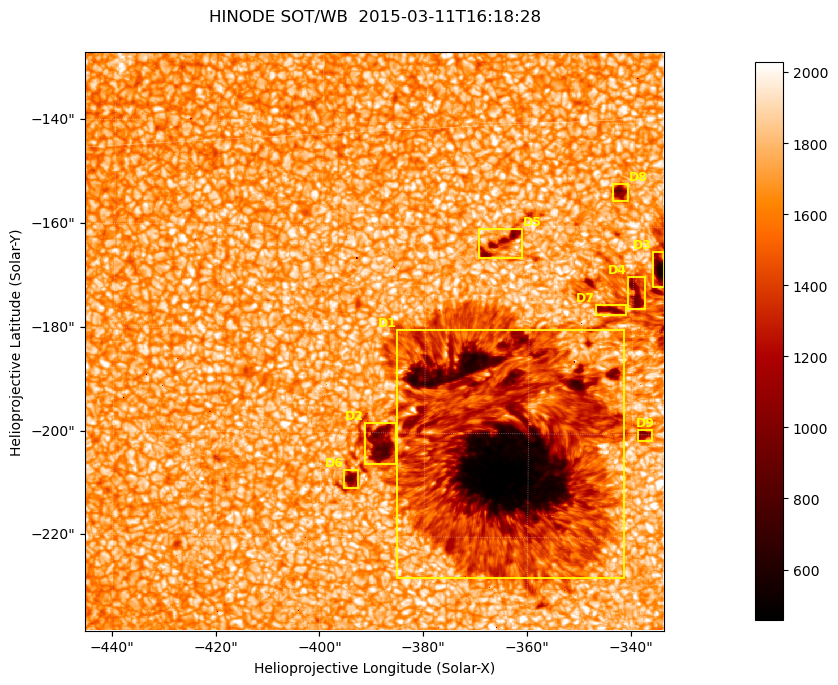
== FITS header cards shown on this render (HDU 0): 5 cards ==
TELESCOP= 'HINODE'
INSTRUME= 'SOT/WB'
DATE_OBS= '2015-03-11T16:18:28.940'
CTYPE1  = 'Solar-X'
CTYPE2  = 'Solar-Y'

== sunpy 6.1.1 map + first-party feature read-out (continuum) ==
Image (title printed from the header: HINODE SOT/WB  2015-03-11T16:18:28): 1024 x 1024 px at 0.109 arcsec/px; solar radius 966 arcsec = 8862 px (partial field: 0.4% of the solar disc is inside the frame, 100% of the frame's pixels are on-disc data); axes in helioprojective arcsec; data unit not stated in the header (colour bar unlabelled)
Orientation: roll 0.412 deg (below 1 deg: not rotated)
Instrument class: CONTINUUM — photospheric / low-chromospheric filtergram (green cont 5550): granulation and sunspots, dark-feature search
Dark features (sunspots / pores): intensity divided by the frame's on-disc median (partial field: no limb-darkening profile); reference = the frame's on-disc median (the 8%-of-disc-diameter window exceeds this field); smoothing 3 px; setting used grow <= 0.8, no closing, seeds <= 0.8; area >= 262 px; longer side >= 12 px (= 1.3 arcsec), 6 px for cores <= 0.7; partial field; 9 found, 9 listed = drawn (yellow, D1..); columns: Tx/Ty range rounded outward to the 1 arcsec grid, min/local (2 s.f., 1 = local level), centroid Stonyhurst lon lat
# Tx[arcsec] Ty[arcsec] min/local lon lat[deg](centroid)
D1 -386..-341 -228..-179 0.24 -23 -19
D2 -392..-385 -207..-198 0.45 -25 -19
D3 -337..-334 -172..-164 0.32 -21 -17
D4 -341..-337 -176..-169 0.53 -21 -17
D5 -370..-361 -167..-160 0.53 -23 -16
D6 -396..-392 -211..-207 0.51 -25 -19
D7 -348..-341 -177..-175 0.55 -22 -17
D8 -345..-341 -156..-151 0.49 -22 -16
D9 -339..-336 -202..-199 0.57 -22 -19